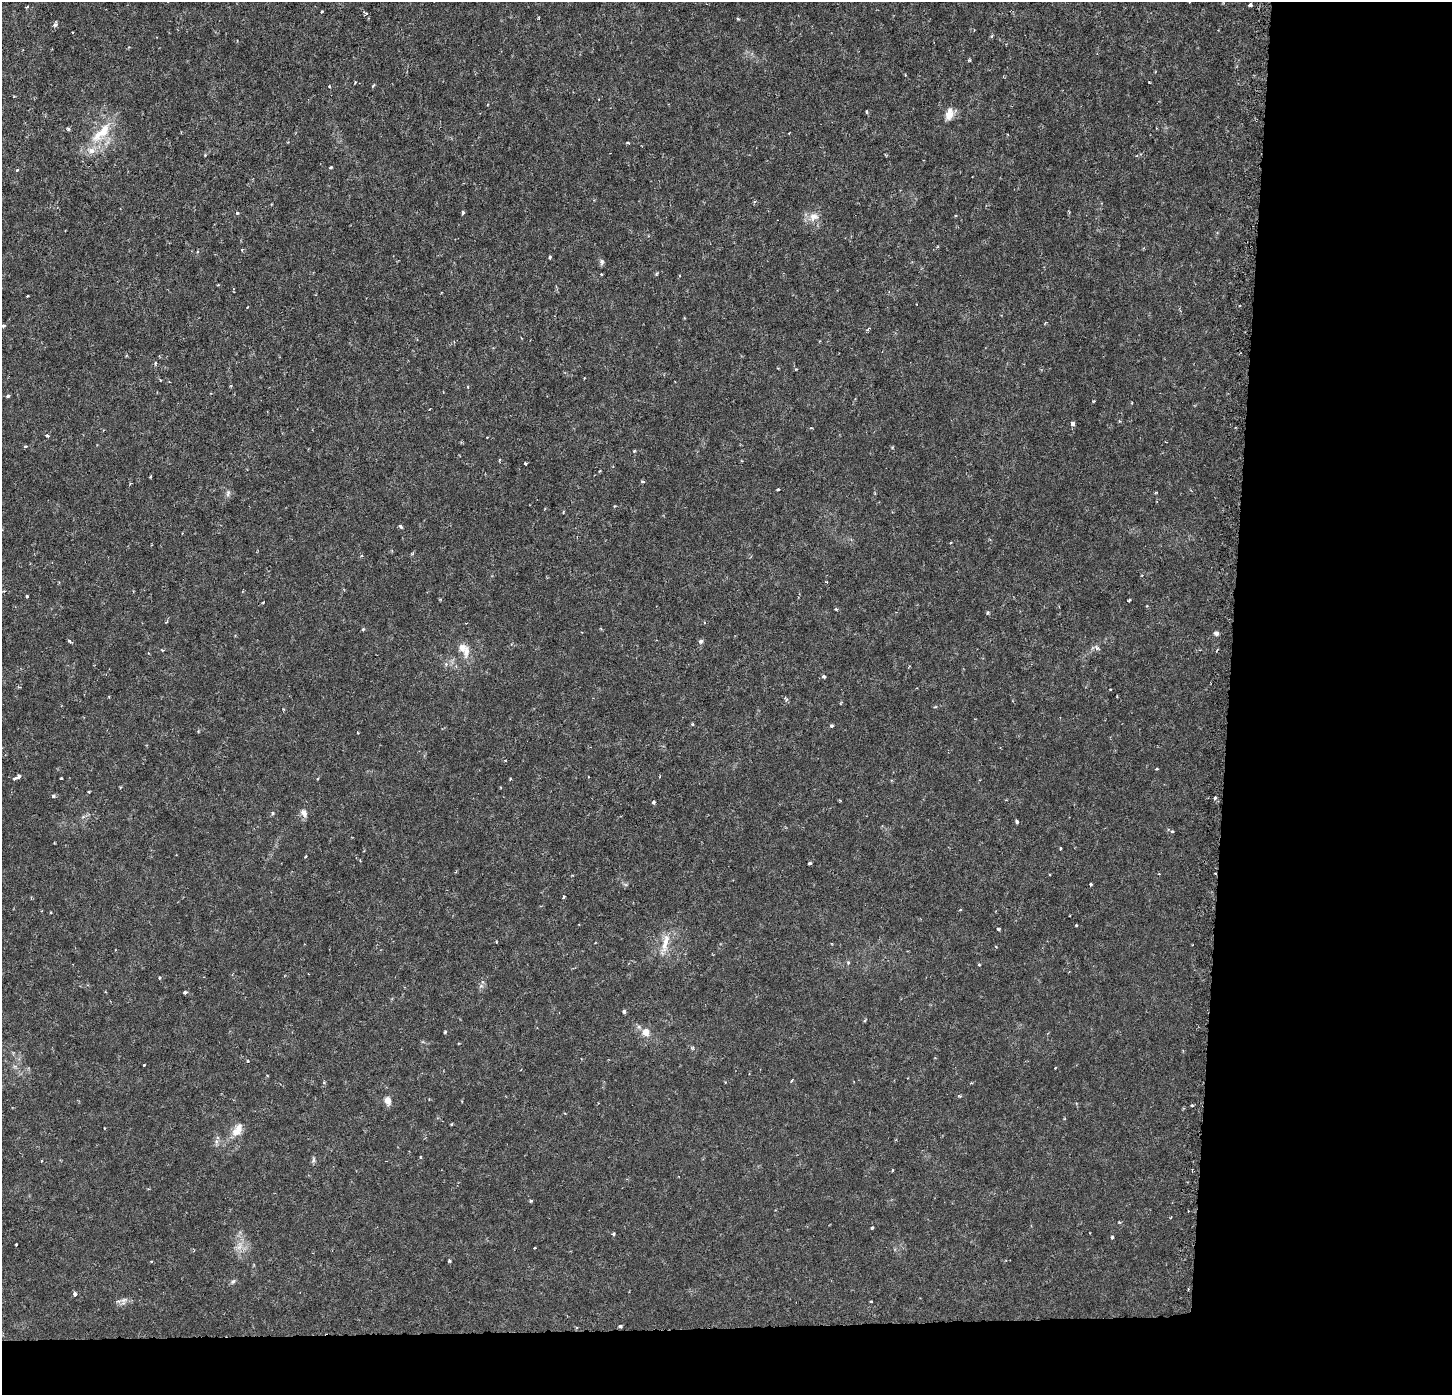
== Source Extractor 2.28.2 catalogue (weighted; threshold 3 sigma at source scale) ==
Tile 9 of 3 x 3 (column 3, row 3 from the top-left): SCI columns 2935-4384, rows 314-1706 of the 4384 x 4706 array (HDU 1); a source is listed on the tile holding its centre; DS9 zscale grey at full resolution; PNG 1454 x 1397 px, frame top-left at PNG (2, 2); no overlay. Shown black and unused: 19% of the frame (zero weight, under 3 of 6 exposures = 4% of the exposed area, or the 3 px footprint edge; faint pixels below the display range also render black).
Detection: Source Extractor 2.28.2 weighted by HDU 2 'WHT'; one run over the whole footprint, this tile lists its part. Background 8.99e-04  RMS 8.5e-04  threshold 0.00348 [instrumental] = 3 sigma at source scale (4.09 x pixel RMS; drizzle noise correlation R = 1.36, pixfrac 0.8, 0.0396/0.0396 arcsec/px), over >= 5 px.
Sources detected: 144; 5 inside a brighter listed object's ellipse — not listed separately; the other 139 listed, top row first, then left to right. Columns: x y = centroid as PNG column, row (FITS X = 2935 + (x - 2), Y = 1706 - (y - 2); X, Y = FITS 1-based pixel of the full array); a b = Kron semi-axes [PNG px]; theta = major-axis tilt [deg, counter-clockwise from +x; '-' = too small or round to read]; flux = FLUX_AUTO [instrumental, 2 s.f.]
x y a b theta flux
1250 5 4 3 - 0.18
27 7 5 3 - 0.064
322 11 4 2 - 0.064
539 18 4 3 - 0.069
738 19 4 4 - 0.11
55 24 6 6 - 0.21
991 36 5 4 - 0.11
969 60 3 3 - 0.1
905 75 3 3 - 0.061
355 82 4 3 - 0.082
1149 82 3 2 - 0.063
373 85 5 3 - 0.083
329 86 4 3 - 0.079
867 112 5 3 - 0.088
949 114 14 11 59 0.76
68 129 5 4 - 0.12
101 133 42 13 46 2.6
628 143 6 3 6 0.095
205 155 4 4 - 0.065
331 167 3 3 - 0.14
17 170 4 4 - 0.11
463 212 4 3 - 0.19
237 213 4 4 - 0.12
814 217 14 12 8 0.82
242 250 4 3 - 0.073
549 257 3 3 - 0.2
602 262 9 6 -83 0.2
657 273 5 3 - 0.089
601 274 3 3 - 0.09
28 296 3 2 - 0.06
3 326 4 4 - 0.12
868 329 6 3 44 0.11
155 363 5 4 - 0.12
778 368 3 2 - 0.055
796 369 4 3 - 0.065
160 380 3 3 - 0.081
467 387 4 3 - 0.074
8 396 4 4 - 0.16
1093 401 5 3 - 0.075
1132 403 3 2 - 0.061
1119 421 5 3 - 0.076
1072 423 4 4 - 0.37
812 428 3 3 - 0.081
47 435 5 4 - 0.11
25 447 5 3 - 0.11
892 447 4 4 - 0.081
634 451 5 4 - 0.089
500 460 4 3 - 0.076
526 463 3 3 - 0.13
643 481 4 3 - 0.13
130 484 3 3 - 0.084
778 489 3 2 - 0.13
228 493 10 5 77 0.23
614 506 4 3 - 0.087
563 512 4 3 - 0.071
400 526 4 3 - 0.28
4 591 4 4 - 0.087
27 596 3 3 - 0.095
1129 600 4 3 - 0.13
263 603 4 3 - 0.062
1146 606 4 3 - 0.066
836 609 3 3 - 0.11
988 613 4 4 - 0.12
363 629 4 4 - 0.1
1216 633 5 5 - 0.27
69 641 5 3 - 0.14
700 641 6 6 - 0.2
1097 648 9 5 -32 0.25
162 650 5 3 - 0.089
466 652 19 8 81 0.75
446 664 6 4 -90 0.14
824 676 4 4 - 0.2
20 687 6 2 -6 0.071
1110 689 3 2 - 0.059
1117 696 4 2 - 0.054
692 724 5 4 - 0.084
831 726 4 4 - 0.15
1157 769 3 3 - 0.086
18 777 4 3 - 0.35
61 778 3 2 - 0.072
510 779 4 3 - 0.077
89 792 3 3 - 0.073
53 796 4 4 - 0.15
1215 798 4 4 - 0.14
839 800 4 3 - 0.069
653 802 4 3 - 0.22
272 813 5 4 - 0.12
304 813 11 7 -61 0.45
1017 822 4 3 - 0.24
1172 832 3 3 - 0.21
54 843 3 2 - 0.06
1060 849 3 2 - 0.083
305 856 4 2 - 0.072
809 863 4 3 - 0.22
1159 874 4 2 - 0.059
1091 884 3 3 - 0.14
563 897 3 3 - 0.15
960 910 4 3 - 0.076
1076 925 3 3 - 0.1
999 929 4 3 - 0.14
496 942 3 2 - 0.063
665 943 31 8 77 1.1
848 963 6 5 - 0.13
979 965 4 3 - 0.08
159 978 3 3 - 0.078
481 986 7 6 - 0.2
185 992 5 3 - 0.16
624 1011 4 4 - 0.16
865 1021 5 3 - 0.084
445 1032 3 3 - 0.094
646 1032 8 7 - 0.8
693 1048 5 4 - 0.11
248 1061 4 3 - 0.086
144 1065 3 2 - 0.066
791 1081 5 3 - 0.068
324 1082 5 4 - 0.11
959 1096 5 4 - 0.093
387 1100 7 5 -69 0.84
1192 1105 3 2 - 0.15
452 1124 3 3 - 0.091
237 1130 22 11 56 1
420 1157 5 3 - 0.062
313 1160 9 4 89 0.17
41 1161 4 2 - 0.067
892 1170 3 2 - 0.083
531 1201 4 4 - 0.097
1119 1222 4 3 - 0.072
872 1227 4 3 - 0.13
614 1234 4 3 - 0.11
1112 1237 4 3 - 0.16
16 1244 3 3 - 0.096
239 1246 16 8 63 0.77
535 1248 3 2 - 0.076
449 1260 4 3 - 0.12
233 1281 8 6 38 0.18
74 1294 4 3 - 0.3
124 1301 12 8 60 0.38
871 1301 3 2 - 0.11
620 1326 5 4 - 0.12